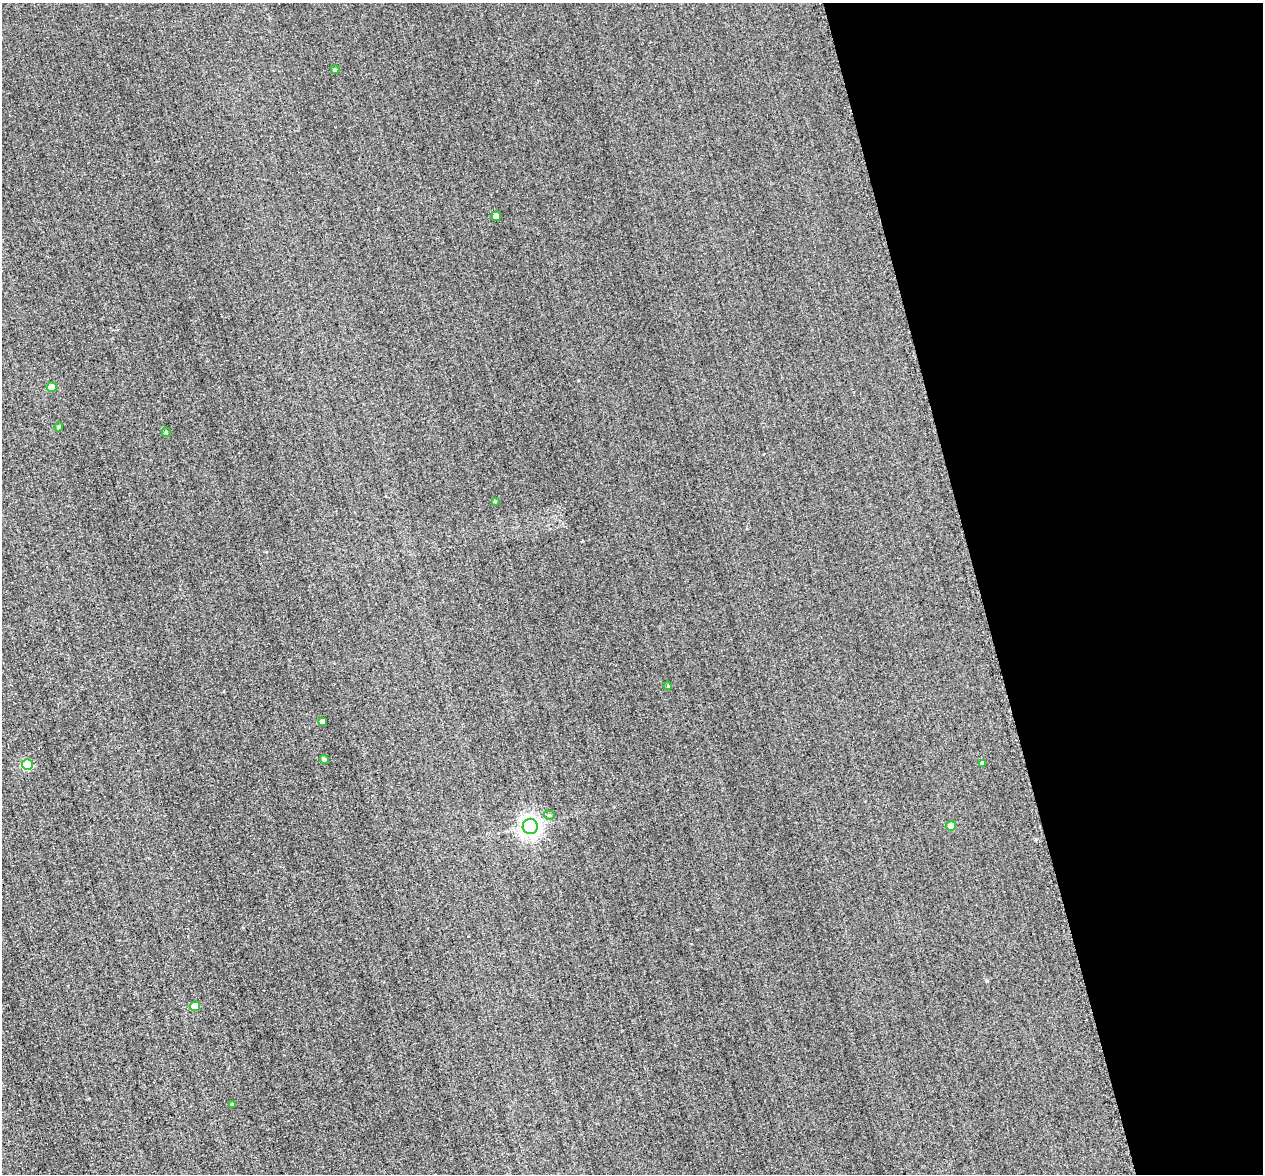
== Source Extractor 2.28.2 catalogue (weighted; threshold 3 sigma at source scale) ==
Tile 12 of 4 x 4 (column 4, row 3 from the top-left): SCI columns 3853-5113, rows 1664-2835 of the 5399 x 5373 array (HDU 1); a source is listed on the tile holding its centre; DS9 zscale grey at full resolution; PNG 1265 x 1176 px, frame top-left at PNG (2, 3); each listed source drawn as its Kron ellipse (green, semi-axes under 4 px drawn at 4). Shown black and unused: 22% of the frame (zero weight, under 2 of 3 exposures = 12% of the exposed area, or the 3 px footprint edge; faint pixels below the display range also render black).
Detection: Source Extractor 2.28.2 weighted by HDU 2 'WHT'; one run over the whole footprint, this tile lists its part. Background 0.287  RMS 3.4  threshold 15.4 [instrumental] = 3 sigma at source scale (4.5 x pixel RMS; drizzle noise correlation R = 1.50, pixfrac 1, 0.05/0.05 arcsec/px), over >= 5 px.
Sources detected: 16; all 16 listed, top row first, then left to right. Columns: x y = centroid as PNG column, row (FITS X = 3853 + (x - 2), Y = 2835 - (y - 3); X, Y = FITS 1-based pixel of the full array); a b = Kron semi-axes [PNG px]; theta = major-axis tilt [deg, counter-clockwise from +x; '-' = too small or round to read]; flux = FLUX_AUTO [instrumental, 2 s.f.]
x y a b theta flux
335 69 4 3 - 460
496 216 5 4 - 3100
52 387 5 5 - 2900
59 427 4 4 - 410
166 432 5 4 - 500
495 501 4 3 - 310
668 686 4 3 - 290
322 722 4 3 - 920
324 759 5 4 - 540
982 763 4 4 - 900
27 765 5 5 - 17000
549 815 5 4 - 570
530 826 7 7 - 200000
951 826 5 5 - 3000
195 1006 5 5 - 6400
233 1104 3 3 - 270